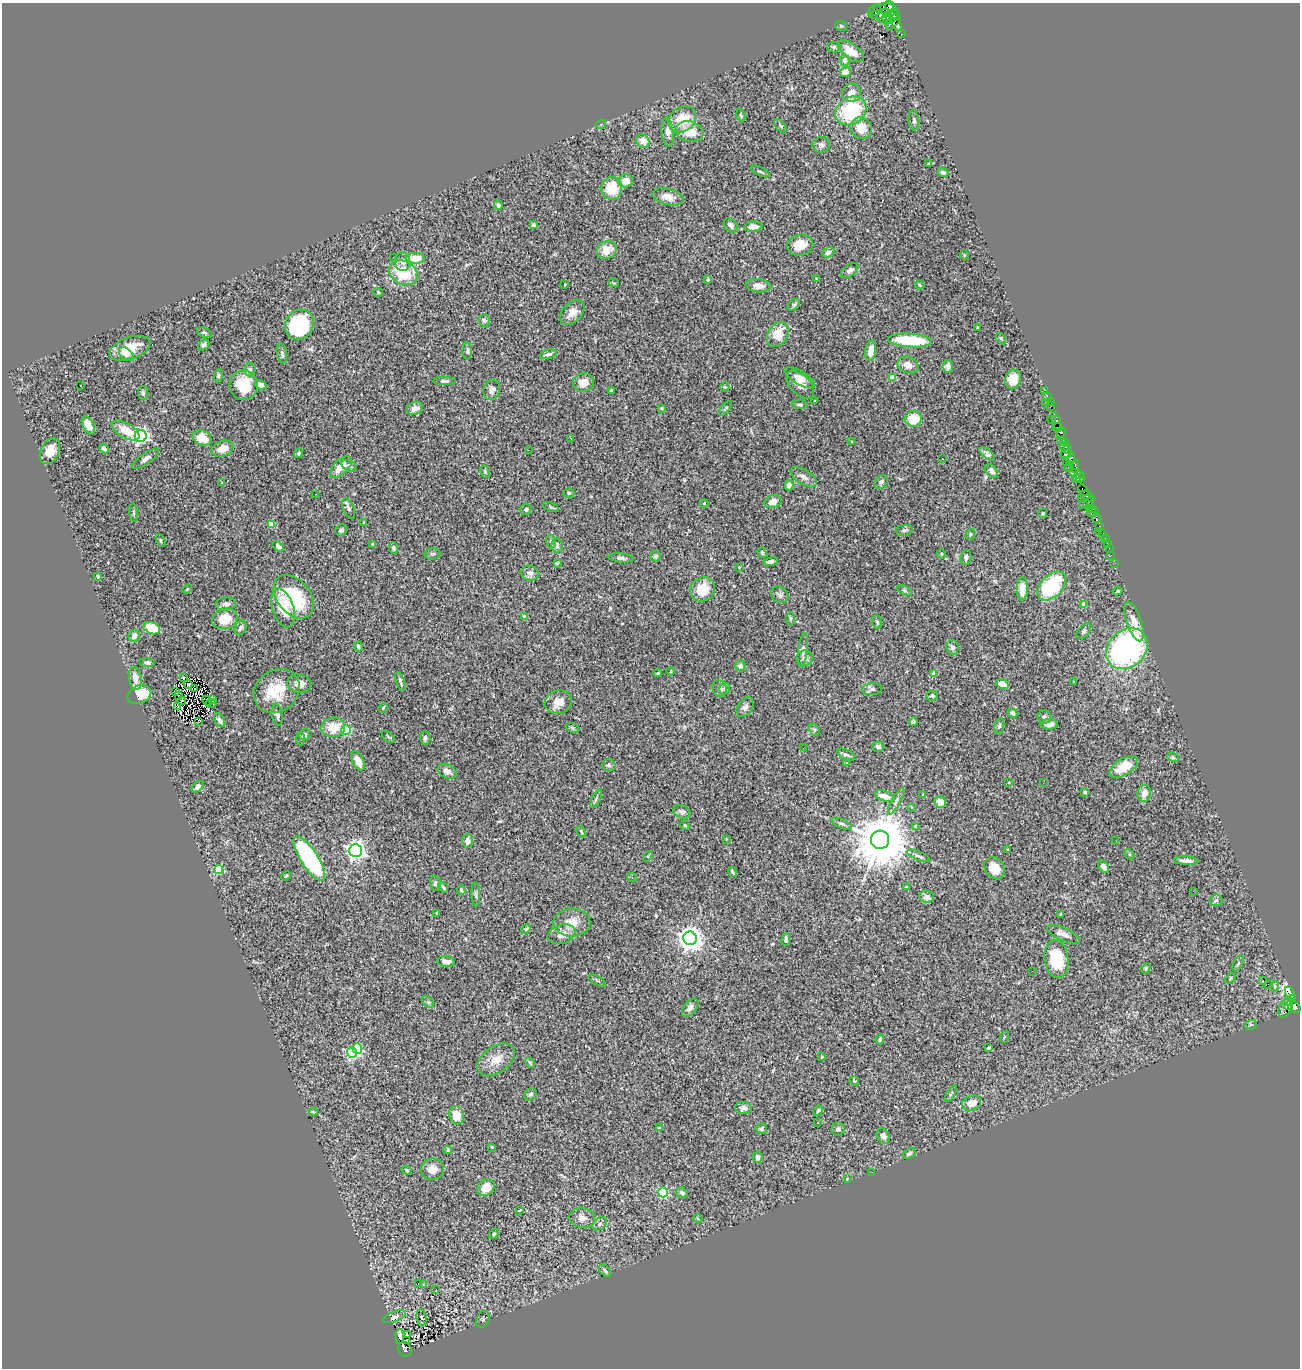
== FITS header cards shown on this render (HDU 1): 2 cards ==
NAXIS1  =                 1298
NAXIS2  =                 1366

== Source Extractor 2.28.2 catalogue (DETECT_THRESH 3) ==
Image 1298 x 1366 px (HDU 1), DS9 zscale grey, 1 PNG px = 1 image px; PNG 1302 x 1370 px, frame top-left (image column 1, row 1366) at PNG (2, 3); each listed source drawn as its Kron ellipse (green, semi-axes under 4 px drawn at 4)
Background 0.757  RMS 0.025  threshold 0.0744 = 3 sigma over >= 5 px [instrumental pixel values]
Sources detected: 380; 2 with non-positive FLUX_AUTO (blend fragments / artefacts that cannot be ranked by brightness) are neither listed nor drawn; the other 378 listed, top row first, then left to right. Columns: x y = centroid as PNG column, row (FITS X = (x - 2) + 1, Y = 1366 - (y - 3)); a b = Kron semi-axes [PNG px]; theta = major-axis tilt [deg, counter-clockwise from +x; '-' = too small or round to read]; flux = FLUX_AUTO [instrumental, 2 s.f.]
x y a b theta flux
889 6 5 4 - 1800
885 8 11 5 -1 2900
875 11 6 5 - 1100
880 14 12 4 9 2900
892 16 8 5 54 3600
882 18 5 4 - 1400
887 18 6 3 85 1400
893 22 9 5 50 4200
897 25 7 4 -66 2700
841 26 6 4 -20 2.2
902 34 3 2 - 18
834 47 6 5 - 2.9
850 51 15 7 -37 22
845 60 6 5 - 6.3
845 72 5 5 - 10
851 93 9 9 - 11
851 111 16 13 34 110
741 115 6 3 -72 2.2
682 119 15 12 37 41
914 120 10 5 -85 4.2
601 124 5 3 - 1.9
780 126 8 4 -52 2.9
861 128 11 10 - 28
690 131 14 10 -12 32
668 132 15 6 -84 10
643 141 7 6 - 15
821 145 9 7 12 5.1
928 164 3 2 - 1.4
760 171 10 3 -25 2.9
943 172 5 4 - 3.6
626 181 7 6 - 19
612 188 11 10 - 46
668 197 16 8 -14 18
498 205 5 4 - 4.5
533 225 3 3 - 6.7
731 225 8 5 -47 5.8
753 227 9 5 4 10
800 245 13 10 15 28
607 250 10 8 31 23
828 252 6 5 - 5.2
964 255 5 3 - 1.4
393 257 2 2 - 1.9
415 258 9 5 -2 34
402 262 9 8 - 7.4
850 270 10 5 37 7.8
403 273 15 11 -31 66
816 279 3 3 - 1.6
708 280 4 4 - 2.7
614 283 5 3 - 1.5
565 284 3 2 - 1.1
919 285 5 3 - 1.8
759 286 13 6 -5 12
378 292 5 3 - 2.2
794 305 7 5 39 2.7
572 312 14 9 46 15
484 320 6 5 - 4
300 325 15 14 - 120
978 327 3 2 - 1.5
204 333 8 4 -23 2.8
778 334 13 10 59 33
1001 339 6 4 -54 1.8
910 340 22 7 -4 80
204 345 6 4 47 5.1
130 348 21 11 19 35
467 351 8 4 -89 3.4
871 351 10 5 83 14
282 353 10 5 -80 4.2
126 354 8 5 -41 16
548 354 8 4 11 4.8
908 365 11 8 -23 13
948 366 6 5 - 7.6
250 369 7 5 88 4.3
218 376 7 4 83 2.4
892 377 4 4 - 38
800 378 17 6 -32 11
1013 379 9 8 - 26
445 381 11 4 -1 4.5
583 382 10 9 - 16
800 384 17 9 -45 14
81 385 3 3 - 3.7
244 385 15 14 - 49
261 385 5 4 - 11
725 387 5 4 - 1.7
492 390 10 8 72 9.9
611 390 4 3 - 1.7
1045 390 3 2 - 12
143 393 7 5 -89 3.4
1047 396 2 2 - 14
815 401 3 2 - 1.3
1045 402 3 2 - 120
1050 402 2 2 - 11
800 405 8 4 -3 3.1
1051 406 4 2 - 41
415 408 8 6 22 10
661 408 4 4 - 1.8
725 408 9 4 49 2.7
913 419 8 8 - 39
1051 419 2 2 - 12
1056 421 9 3 -72 830
88 425 10 5 -64 16
1057 428 5 3 - 630
125 430 15 7 -30 33
1061 433 6 4 70 710
141 436 6 6 - 490
202 438 10 7 -23 25
571 438 3 2 - 1.7
1061 440 3 2 - 18
852 442 3 3 - 1.3
1066 442 3 2 - 12
1064 447 5 3 - 530
104 449 5 4 - 5.6
222 449 11 7 20 18
1068 449 4 3 - 220
529 450 2 2 - 64
50 451 14 9 64 21
299 453 5 4 - 2.4
987 454 9 4 -37 4.7
1066 454 6 4 4 860
146 459 16 5 35 6.8
942 459 2 2 - 1.2
1071 459 5 3 - 760
1066 462 2 2 - 22
349 466 8 5 -28 3.8
1075 466 7 4 83 300
341 467 14 7 44 20
1069 467 5 3 - 620
992 471 7 5 -51 7.1
485 472 7 4 -63 2.4
1076 474 8 3 -22 350
803 477 15 7 -30 9.5
1076 478 4 4 - 560
1080 478 4 3 - 300
881 482 8 6 46 4.4
221 483 2 2 - 1.6
789 485 5 4 - 9.3
1084 490 6 4 -52 720
569 493 5 5 - 2.9
316 494 2 2 - 0.79
1087 496 7 4 -28 110
1082 498 3 3 - 67
773 501 9 6 21 15
1089 502 6 3 55 74
704 503 4 3 - 2.2
1083 504 3 2 - 20
551 507 8 3 -21 2.6
349 508 11 5 -67 5.2
1089 508 4 3 - 49
526 509 6 5 - 3.7
1093 509 3 3 - 61
1093 512 6 3 26 60
134 513 9 3 -85 3.1
1043 513 4 3 - 1.8
1096 518 5 3 - 400
364 523 3 2 - 1.6
271 525 4 4 - 39
1099 526 4 3 - 180
341 530 6 5 - 3.9
904 530 8 5 7 4.1
1099 531 2 2 - 10
970 534 6 4 70 2.3
1103 534 3 2 - 43
1105 538 3 2 - 19
161 540 6 4 -62 2.2
551 542 7 5 -75 3.3
372 544 3 3 - 2.4
1107 544 3 2 - 26
557 545 7 5 -86 7.7
278 546 6 4 -39 5.4
394 548 6 4 -85 3.3
1109 548 2 2 - 5.7
762 553 5 4 - 2.6
432 554 8 6 -2 3.8
941 554 5 4 - 2
1111 555 2 2 - 7.5
655 556 5 5 - 5
966 557 7 5 83 4.8
621 558 13 4 -5 5.6
771 562 7 4 10 4.3
557 563 3 3 - 4.6
1115 563 2 2 - 5.2
739 567 3 3 - 1.1
530 573 9 7 -23 7.9
98 576 4 3 - 4.7
1052 586 17 10 46 110
187 589 5 3 - 1.6
703 589 13 11 38 40
1022 589 11 5 88 19
904 590 8 4 -30 2.8
1117 591 5 2 - 1.7
780 595 9 7 -42 4.8
294 597 24 16 -51 100
226 604 10 6 3 6
1084 604 4 4 - 13
283 608 20 10 -71 43
525 616 4 3 - 18
790 618 7 3 90 2.4
225 619 13 10 20 35
1134 621 21 7 -71 21
877 622 7 5 -78 2.6
152 628 8 5 -23 42
241 628 7 5 66 5.2
1084 631 9 5 47 3.9
134 636 6 5 - 10
358 646 5 4 - 3.1
952 647 8 6 -79 5.1
1127 649 22 18 43 370
803 650 17 4 83 5.9
805 658 8 7 - 6.4
147 662 8 4 -6 4.4
740 666 5 5 - 4.3
671 671 4 2 - 1.3
658 673 4 3 - 2.1
934 673 4 4 - 10
183 677 2 2 - 1.4
135 678 12 6 -82 14
400 681 10 4 -72 4.6
1073 682 3 3 - 4.1
299 684 12 9 -10 13
1002 684 6 4 -20 19
188 685 4 2 - 0.32
720 688 8 7 - 6.4
195 689 2 2 - 0.053
724 689 6 5 - 2.9
872 689 10 6 7 5
277 691 24 20 38 56
176 692 3 2 - 1.6
139 695 12 9 23 67
179 696 3 2 - 1
932 696 6 5 - 3.3
212 700 2 2 - 4.5
182 701 4 2 - 2.2
207 701 5 2 - 1.7
558 702 14 11 21 20
211 704 5 2 - 0.77
177 706 3 2 - 1.3
745 707 11 7 54 6.2
383 708 5 4 - 1.8
1012 713 5 4 - 5.1
277 715 11 5 -80 6.4
1044 717 7 6 - 3.9
220 720 7 4 -58 7.4
199 722 3 2 - 3.8
913 722 4 4 - 8.1
1049 724 9 5 1 8.5
999 726 8 5 75 3.6
333 727 12 9 10 35
572 728 7 4 -20 2.7
346 730 5 4 - 110
814 730 6 5 - 2.8
305 735 5 5 - 5.4
388 737 8 2 -40 1.7
425 738 7 5 89 4.7
301 739 7 3 -87 2.3
878 747 6 5 - 5.7
803 748 2 2 - 3
846 755 9 5 -25 4.4
1173 757 6 4 -22 2.5
358 761 10 5 -63 19
846 763 3 3 - 3.6
609 765 6 6 - 3.7
1124 767 16 8 32 34
447 771 10 6 -27 9.4
1009 782 3 3 - 1.7
1043 783 3 2 - 1.3
198 787 7 4 41 5.5
1085 792 4 3 - 2.8
1144 793 8 7 - 12
923 794 3 2 - 1.3
885 796 10 5 -18 16
596 799 10 4 65 3.2
896 801 15 4 62 6.2
940 802 6 5 - 17
912 807 3 2 - 2.5
682 812 9 6 -22 6.2
842 824 11 4 -24 4.7
685 825 5 3 - 1.7
915 826 4 4 - 1.5
581 832 6 4 -63 2.3
726 839 3 3 - 1.4
880 840 9 9 - 13000
468 841 7 5 87 11
1116 841 3 2 - 1.4
1007 849 3 2 - 1.1
356 851 6 6 - 900
1129 854 5 4 - 2.3
648 856 6 3 54 1.6
918 856 13 4 -22 4.7
309 858 26 8 -57 260
1186 861 12 4 -3 8.3
1104 867 7 4 -53 7.3
994 868 12 9 -58 23
219 869 4 4 - 75
733 872 5 3 - 2.7
286 876 5 3 - 1.6
632 878 5 3 - 1.5
435 883 8 5 -73 4.6
443 887 6 3 -50 3.4
906 887 4 3 - 1.5
461 890 5 4 - 2
1193 891 2 2 - 90
476 894 12 4 -87 4
927 897 7 6 - 9.7
1216 900 6 5 - 3.3
437 913 3 3 - 4
1061 914 3 3 - 2.7
572 922 18 14 0 26
526 929 5 4 - 1.8
561 934 14 9 16 17
1063 934 17 6 -24 11
690 938 7 6 - 1800
786 940 6 4 86 4.6
1056 959 19 12 -82 71
446 962 8 5 -8 10
1238 964 8 4 62 2.8
1146 968 5 4 - 2.3
1032 971 3 2 - 1.3
1230 978 6 3 49 2.1
1263 980 2 2 - 6.9
597 981 9 4 -30 2.7
1268 984 2 2 - 850
1275 986 5 3 - 2
1290 993 7 4 -59 330
1292 998 4 3 - 240
1289 1001 4 3 - 71
428 1002 7 4 -45 2.4
1288 1006 4 3 - 550
690 1008 10 6 51 8.5
1285 1008 10 6 65 520
1294 1008 6 5 - 830
1251 1025 6 4 19 2.5
1004 1037 6 3 71 1.9
880 1039 5 3 - 2.2
988 1048 4 3 - 2.5
357 1049 5 4 - 100
352 1053 5 5 - 210
821 1057 4 2 - 1.2
496 1060 21 13 36 24
530 1063 6 4 -47 2
854 1081 5 4 - 1.9
530 1094 6 5 - 4.6
951 1094 9 4 61 2.8
972 1103 10 7 19 17
743 1108 8 6 -3 6.1
818 1111 5 3 - 2.7
313 1112 4 3 - 1.6
457 1115 9 7 -73 28
818 1123 3 2 - 0.87
659 1128 3 3 - 1.4
761 1129 6 5 - 3.3
838 1129 6 6 - 4.2
883 1136 8 6 -61 7.1
492 1147 3 3 - 1.3
448 1150 4 4 - 1.6
909 1153 7 4 31 3.7
758 1157 6 5 - 7.7
432 1169 11 10 - 16
407 1170 5 4 - 2.1
872 1172 2 2 - 1.1
847 1179 3 3 - 1.5
486 1188 9 7 37 25
663 1192 5 5 - 140
682 1193 6 5 - 4.6
519 1210 4 3 - 26
582 1218 13 10 -11 11
698 1219 4 3 - 1.5
600 1224 8 5 41 4.4
494 1234 6 4 54 3
605 1270 7 4 -46 3.7
418 1284 2 2 - 4.6
423 1284 3 2 - 3.4
436 1290 2 2 - 0.89
394 1317 12 5 21 4.5
421 1318 8 5 -81 4.9
483 1319 9 6 66 3.5
407 1334 3 2 - 4.8
399 1336 7 4 88 19
406 1341 3 2 - 1.2
405 1349 7 6 - 34
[2 non-positive-flux detections neither listed nor drawn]